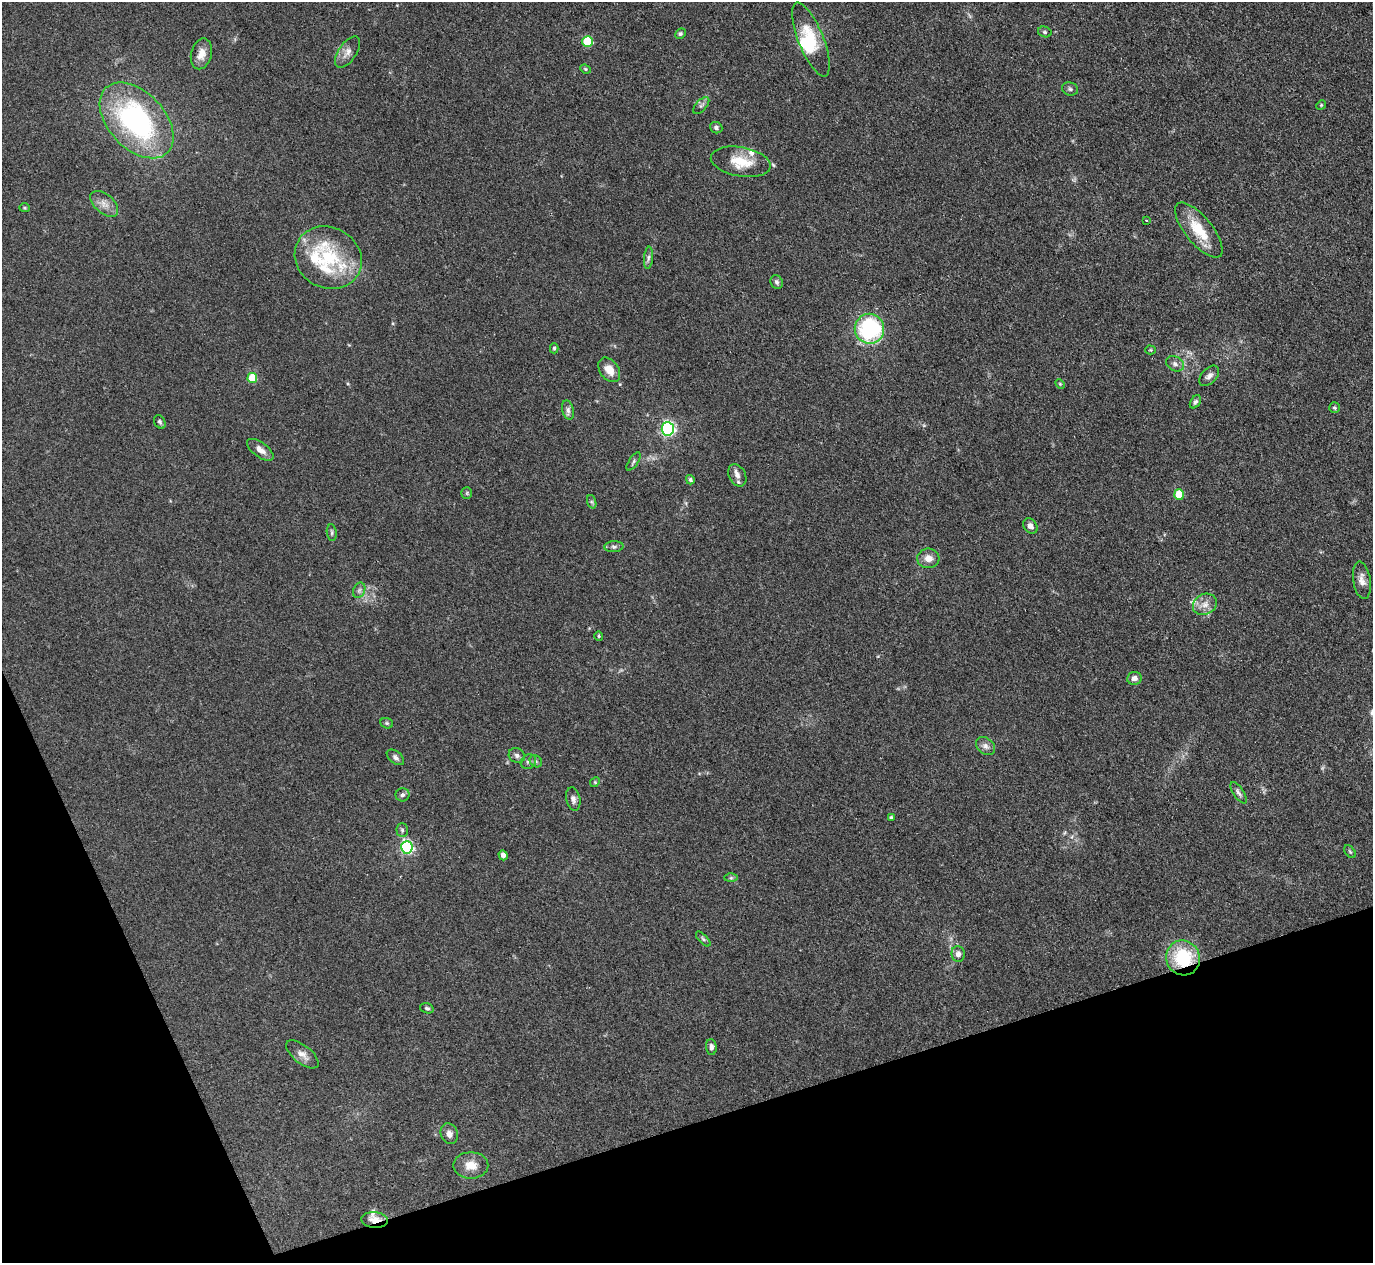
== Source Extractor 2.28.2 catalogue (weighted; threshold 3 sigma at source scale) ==
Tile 14 of 4 x 4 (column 2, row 4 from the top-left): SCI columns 1374-2744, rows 280-1540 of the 5489 x 5476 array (HDU 1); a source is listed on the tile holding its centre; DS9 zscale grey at full resolution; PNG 1375 x 1265 px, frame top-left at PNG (2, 2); each listed source drawn as its Kron ellipse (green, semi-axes under 4 px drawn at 4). Shown black and unused: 16% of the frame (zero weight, under 3 of 4 exposures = <1% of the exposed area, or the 3 px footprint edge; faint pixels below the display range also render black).
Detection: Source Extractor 2.28.2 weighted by HDU 2 'WHT'; one run over the whole footprint, this tile lists its part. Background 0.114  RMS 0.0067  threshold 0.03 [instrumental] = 3 sigma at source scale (4.5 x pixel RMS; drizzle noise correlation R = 1.50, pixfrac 1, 0.05/0.05 arcsec/px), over >= 5 px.
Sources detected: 83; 1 too faint to see at this stretch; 2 inside a brighter object's white glare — neither listed nor drawn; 6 inside a brighter listed object's ellipse — not listed separately; the other 74 listed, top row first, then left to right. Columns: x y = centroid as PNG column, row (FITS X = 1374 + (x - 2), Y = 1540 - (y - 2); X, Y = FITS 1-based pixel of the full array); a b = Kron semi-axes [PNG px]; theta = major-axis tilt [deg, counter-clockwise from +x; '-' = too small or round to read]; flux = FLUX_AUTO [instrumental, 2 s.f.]
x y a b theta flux
1045 32 7 5 -16 1.2
680 34 5 5 - 1.1
811 39 39 12 -68 24
588 41 5 5 - 33
347 52 18 9 56 4.9
201 54 15 10 76 6.7
585 69 5 4 - 0.78
1070 89 8 6 -19 1.6
1321 105 5 4 - 0.73
701 106 10 5 46 1.9
137 120 45 28 -47 120
716 128 6 5 - 1.7
741 162 30 14 -10 17
104 204 16 9 -41 5.4
25 208 5 4 - 0.79
1146 220 3 2 - 0.48
1199 230 34 13 -51 20
328 258 34 30 -29 41
648 258 11 4 85 1.9
777 282 7 6 - 1.5
869 329 15 14 - 85
554 348 5 4 - 1.1
1151 350 5 4 - 0.73
1175 364 9 7 -29 2.5
609 370 13 9 -53 7.4
1209 376 12 7 46 3.1
252 378 5 5 - 21
1060 384 5 4 - 0.87
1195 402 7 4 56 1.4
1334 408 5 5 - 1
568 410 10 6 -75 2.3
160 422 7 5 -61 1.3
668 429 7 6 - 130
260 450 15 7 -36 5
633 462 10 4 57 1.4
737 475 12 8 -62 3.9
690 480 5 4 - 1.6
467 493 6 5 - 1
1179 494 5 5 - 21
592 502 7 4 -71 1.1
1030 526 8 6 -53 3
332 532 8 5 -82 1.3
614 547 9 5 4 1.8
928 558 11 10 - 5.6
1362 580 18 8 -81 4.9
359 590 8 6 69 1.9
1205 604 12 10 29 5.5
599 636 5 4 - 0.7
1134 678 7 6 - 3.1
387 723 6 5 - 1.1
985 746 10 8 -40 3.2
517 755 8 7 - 2.5
395 757 10 6 -39 2
536 761 7 5 -45 1.3
528 762 8 7 - 2
595 782 5 4 - 0.82
1239 793 12 5 -56 2.2
402 795 7 6 - 1.7
573 799 12 7 -79 2.7
891 818 4 4 - 1.2
402 830 7 5 -88 1.3
407 847 6 5 - 110
1350 852 7 4 -53 1
503 855 5 4 - 2.8
731 878 6 4 1 1.1
703 939 9 4 -46 1.5
958 954 8 6 -84 3.1
1183 958 17 16 - 38
427 1008 7 5 -18 1.3
711 1047 8 5 -86 2.3
302 1054 19 9 -39 5
449 1134 10 8 -69 3.4
471 1165 17 13 0 9
375 1220 13 8 -5 6.6
Overlapping masked pixels (flux is a lower limit): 2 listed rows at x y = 1183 958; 375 1220